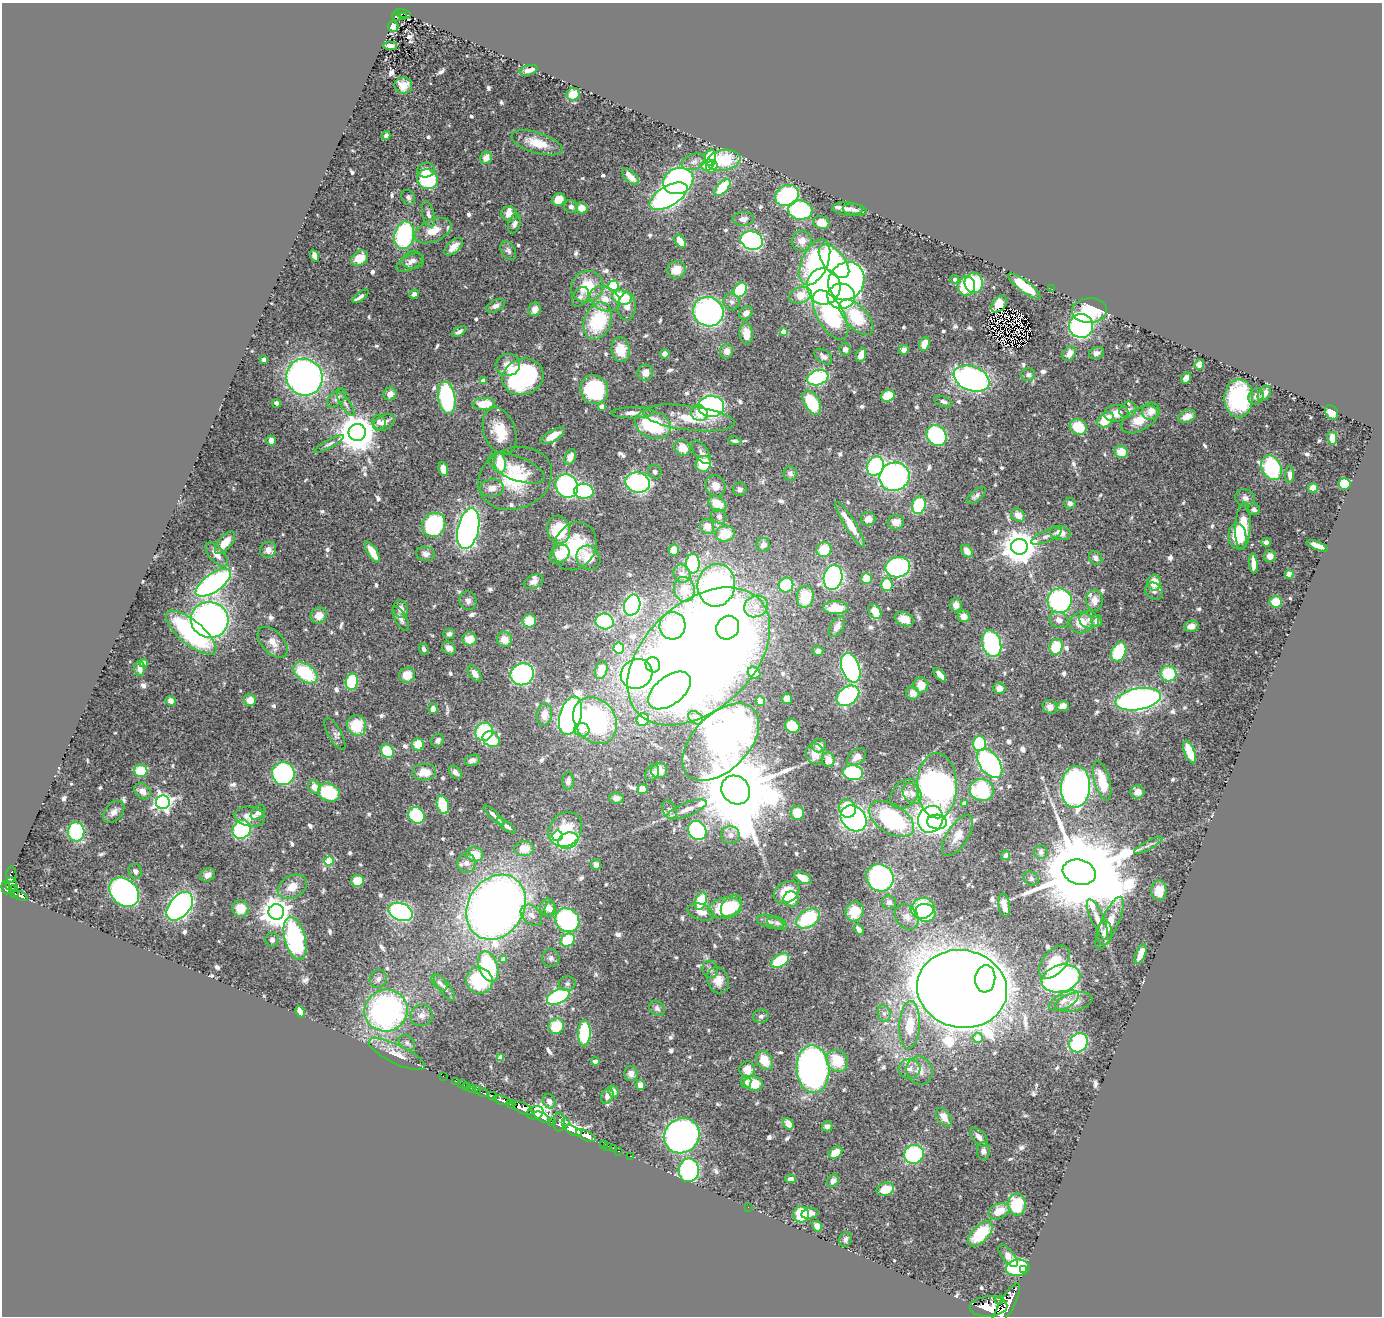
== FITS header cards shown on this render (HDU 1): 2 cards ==
NAXIS1  =                 1380
NAXIS2  =                 1314

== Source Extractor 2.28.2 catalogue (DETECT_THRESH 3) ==
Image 1380 x 1314 px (HDU 1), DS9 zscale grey, 1 PNG px = 1 image px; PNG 1384 x 1318 px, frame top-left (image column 1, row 1314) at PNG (2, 3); each listed source drawn as its Kron ellipse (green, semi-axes under 4 px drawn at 4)
Background 0.972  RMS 0.024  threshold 0.0706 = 3 sigma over >= 5 px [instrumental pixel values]
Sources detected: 718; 3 with non-positive FLUX_AUTO (blend fragments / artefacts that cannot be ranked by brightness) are neither listed nor drawn; of the other 715, the 500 brightest by FLUX_AUTO listed and drawn (215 fainter detections omitted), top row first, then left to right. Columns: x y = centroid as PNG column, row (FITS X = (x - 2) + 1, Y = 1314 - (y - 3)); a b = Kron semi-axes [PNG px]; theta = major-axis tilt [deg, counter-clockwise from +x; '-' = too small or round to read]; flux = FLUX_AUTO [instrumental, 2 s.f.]
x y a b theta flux
403 14 8 3 -12 110
396 16 5 4 - 110
403 16 3 3 - 23
393 27 5 5 - 10
390 46 7 4 -4 8.4
529 70 9 5 15 11
403 85 9 8 - 14
573 94 6 6 - 27
386 136 4 3 - 5.6
537 143 26 10 -17 37
486 158 6 5 - 14
710 158 8 5 75 75
724 160 17 10 9 72
694 162 12 7 19 9
707 165 6 5 - 24
712 166 6 5 - 34
426 170 8 7 - 12
630 177 11 5 -45 13
427 179 10 9 - 110
678 181 15 12 24 400
723 187 10 5 48 72
787 195 12 10 27 160
668 196 21 10 30 470
408 197 8 6 -55 5.7
559 200 7 6 - 19
571 207 7 6 - 5.5
582 208 6 5 - 21
847 209 15 6 -4 7.7
800 210 12 9 -5 160
855 210 12 5 -9 7.3
428 214 13 6 -76 8
509 214 8 7 - 13
743 219 10 7 5 7.7
821 223 8 6 -16 24
514 224 10 6 70 6
433 231 19 11 23 28
404 235 14 10 79 190
752 240 11 9 -19 330
680 241 7 5 -53 19
802 241 10 10 - 16
454 247 11 6 42 14
508 251 10 6 -58 6
314 256 6 4 -70 8
360 258 9 7 40 26
413 260 11 8 7 7.9
834 261 20 10 -50 200
815 262 24 13 66 190
410 263 14 7 27 8.5
676 270 9 8 - 23
955 279 4 4 - 5.6
846 281 19 17 58 620
974 283 10 9 - 110
613 286 5 5 - 140
824 286 18 17 - 550
966 286 10 8 89 60
1024 286 19 5 -37 58
587 287 16 15 - 61
1052 289 2 2 - 15
740 290 8 6 53 100
414 294 5 4 - 7.1
800 295 11 8 21 34
361 296 9 4 37 6.4
841 296 14 12 -3 220
580 297 10 7 57 6.7
622 297 10 7 -16 67
605 299 16 11 -24 24
731 302 8 8 - 6.9
999 304 9 6 50 26
495 306 10 5 26 6.9
627 306 14 9 88 13
535 309 7 6 - 12
1090 310 17 12 3 93
708 312 15 14 - 430
746 313 7 5 40 10
830 315 27 13 -60 190
856 317 22 11 -47 78
598 321 19 13 69 100
1081 326 12 12 - 290
459 332 8 4 33 5.4
783 332 4 4 - 26
746 333 11 6 -84 20
924 344 7 5 72 21
845 349 6 5 - 6.9
621 350 12 9 -81 32
904 350 5 5 - 9.1
727 351 7 6 - 11
1069 353 8 6 55 12
1097 353 8 5 23 6.5
665 354 5 4 - 7.8
861 355 7 5 68 17
823 357 10 6 -38 7
264 359 4 4 - 12
1199 364 5 5 - 18
508 365 12 11 - 19
645 373 8 7 - 13
1028 375 7 6 - 5.6
304 377 18 18 - 710
523 377 21 18 21 250
818 378 11 7 17 160
1186 378 6 5 - 10
972 379 18 12 -21 470
483 380 4 4 - 12
594 390 15 13 -63 150
1264 393 8 5 54 12
390 394 7 6 - 11
888 396 7 5 20 36
1256 396 8 7 - 8
337 398 11 6 44 7.8
447 398 16 8 -81 160
1239 398 19 14 89 160
812 402 13 7 -59 75
943 402 10 5 -19 5.1
277 403 4 3 - 6.9
346 404 14 5 -58 6.9
484 404 11 6 6 33
711 406 13 10 1 300
601 407 4 4 - 10
1128 410 9 8 - 8.9
1151 411 9 8 - 16
1331 412 7 6 - 23
633 413 21 5 1 14
699 413 8 8 - 17
1116 413 12 8 8 21
1187 416 9 6 23 16
689 418 46 12 -7 62
1105 420 9 6 41 41
1139 420 20 11 29 30
379 422 7 6 - 6.1
384 422 12 7 28 11
653 424 18 13 -21 130
1078 427 9 7 -30 48
500 431 24 16 -70 46
357 432 8 8 - 4700
553 436 13 5 31 19
936 436 11 9 -51 210
1332 438 6 5 - 23
271 441 5 4 - 14
735 441 7 4 -8 5.4
329 444 17 4 28 4.9
683 448 9 7 -36 22
701 452 13 6 -56 7.9
1121 452 6 6 - 24
570 457 8 5 65 15
500 463 10 5 -85 54
703 464 8 7 - 55
875 466 10 8 62 210
516 468 30 12 -21 30
1271 468 13 10 -63 160
443 469 7 4 -74 13
655 472 7 6 - 5
790 474 7 6 - 6.8
1290 475 8 4 90 6.6
894 477 15 14 - 380
515 478 38 30 21 96
638 482 12 10 -16 300
1345 484 6 5 - 58
567 486 12 11 - 320
716 486 11 9 -67 19
492 488 12 8 4 13
1313 488 5 4 - 13
740 489 7 6 - 5.5
584 491 9 7 -4 150
976 496 11 5 38 6.1
1245 498 10 8 -22 8.6
1070 503 6 5 - 6.1
717 504 10 7 -37 32
919 505 9 6 73 110
1254 509 6 5 - 5.4
1018 515 7 6 - 14
719 516 8 6 -41 5.6
868 519 7 6 - 13
896 522 8 7 - 15
850 524 26 5 -58 33
434 525 12 11 - 180
707 526 7 7 - 15
1243 526 24 7 87 74
468 529 21 10 77 740
559 530 14 11 -76 70
1060 533 10 7 -12 15
725 534 9 8 - 39
1046 536 16 5 23 7.3
1237 536 13 9 -83 46
1266 542 5 4 - 5.4
225 543 14 6 51 23
763 545 7 6 - 8.3
575 546 25 20 63 99
1317 546 11 4 -23 14
1019 547 8 8 - 3600
268 550 8 7 - 9.7
674 550 6 5 - 13
824 550 7 7 - 42
967 551 7 5 -53 13
372 552 12 5 -58 21
425 554 9 7 -13 8
560 554 11 8 36 37
217 555 15 7 -48 14
1270 556 6 6 - 11
588 558 13 11 -48 42
1096 558 7 6 - 9.1
693 564 10 6 -87 120
1253 564 10 4 -85 14
898 567 12 10 12 230
682 574 9 8 - 8.1
1289 574 4 4 - 42
833 577 12 9 79 320
866 578 5 5 - 42
534 582 10 6 24 8.8
213 583 20 9 35 480
1154 583 8 7 - 28
716 585 21 18 78 500
786 585 7 7 - 81
887 585 6 5 - 58
684 589 12 10 -77 23
1154 591 9 8 - 6
805 597 11 8 80 49
1094 600 10 8 -88 14
468 601 9 8 - 7
1060 601 12 12 - 230
1276 602 6 5 - 30
632 605 10 8 72 310
956 605 6 6 - 11
756 606 12 10 28 19
836 608 13 6 -2 40
401 609 9 7 -75 10
875 611 8 6 -59 30
319 615 8 7 - 16
964 616 6 6 - 13
401 619 13 6 -61 7.1
904 619 10 7 -21 21
210 620 19 18 - 640
1059 620 10 7 -24 9.6
1089 620 10 8 -18 9.2
529 621 7 6 - 43
605 621 9 7 -19 170
1096 621 6 5 - 8.7
1081 623 11 10 - 28
672 626 14 13 - 120
1191 626 7 5 9 11
837 627 11 6 58 13
728 628 12 11 - 180
191 633 31 12 -40 180
449 634 6 5 - 5.8
469 639 7 6 - 24
504 639 8 7 - 19
273 642 18 11 -46 17
992 644 14 9 -73 180
1056 647 8 6 71 50
449 648 7 6 - 9.1
619 648 5 5 - 44
424 649 6 4 -65 5.2
818 651 5 5 - 5.3
1119 652 10 7 65 83
699 656 83 54 43 3100
144 663 4 4 - 13
653 665 8 7 - 68
851 668 15 9 -72 350
140 669 7 5 -88 9
601 670 9 6 73 23
305 673 13 8 -35 94
475 673 9 5 -54 11
754 673 7 5 -37 17
522 674 12 11 - 330
637 674 16 14 28 430
1168 674 8 8 - 75
407 675 8 7 - 26
940 675 8 4 -50 11
352 682 8 6 81 84
921 685 7 7 - 20
999 688 6 5 - 12
670 690 25 14 38 490
913 693 7 6 - 11
848 696 12 8 37 190
787 699 5 5 - 9.9
1138 699 23 10 10 600
250 700 6 6 - 17
171 701 5 4 - 11
760 701 5 4 - 4.9
1063 706 6 5 - 13
1050 707 7 7 - 8.3
433 709 5 5 - 7.9
544 715 11 8 83 18
571 716 20 11 76 660
696 718 8 6 -37 5
595 720 25 20 -54 250
643 720 6 6 - 46
357 725 10 9 - 59
792 726 7 6 - 53
582 730 8 7 - 15
484 732 9 8 - 130
335 734 18 6 -61 6.9
491 739 9 7 -35 69
438 740 7 6 - 6.1
721 742 47 28 45 620
979 744 7 6 - 100
418 745 6 6 - 32
819 745 7 7 - 12
387 751 7 6 - 68
1189 752 12 5 -68 36
815 754 10 8 -80 24
857 757 10 7 37 13
472 760 8 5 14 8.8
828 760 7 6 - 19
990 763 16 10 -53 310
141 771 6 6 - 50
659 771 8 7 - 20
424 772 12 8 3 24
455 772 8 5 -49 8.9
652 773 9 6 61 5
853 773 10 7 -8 120
283 774 11 11 - 230
568 781 8 6 86 7.5
1102 781 20 7 -74 42
937 786 32 20 -89 760
314 787 7 6 - 16
1076 787 21 14 86 600
643 789 5 5 - 20
736 790 15 13 -45 33000
982 790 12 11 - 120
143 791 9 7 -40 13
329 792 11 8 -19 79
1138 792 7 6 - 10
905 794 17 12 49 15
912 794 11 8 -55 12
616 798 7 5 -4 6.6
163 802 7 7 - 620
964 804 4 4 - 8.9
443 805 9 6 -73 62
687 809 21 6 21 16
848 809 9 8 - 49
669 810 10 6 -66 5.7
114 812 13 8 50 10
258 812 8 6 46 6.5
797 813 7 6 - 30
416 815 9 7 -46 94
494 815 13 3 -44 7
250 817 15 10 -10 19
854 818 14 11 -45 460
891 819 25 14 -32 200
931 819 14 12 56 430
937 822 10 7 -5 140
506 826 11 4 -37 6.8
242 829 10 8 51 170
565 830 18 15 50 49
697 830 10 8 -52 190
76 832 9 8 - 120
730 835 9 9 - 11
958 835 23 10 57 20
557 836 5 5 - 100
568 841 10 8 20 180
1148 845 16 3 29 5
524 849 9 7 0 27
1041 852 7 6 - 6.1
475 854 8 7 - 26
1006 855 5 4 - 5.4
329 861 4 4 - 65
466 863 9 9 - 8.3
596 865 5 5 - 8.1
135 871 8 6 -62 5.1
1079 872 17 12 -16 42000
11 875 8 5 87 120
207 875 8 6 33 11
803 878 9 5 -26 20
880 878 14 13 - 330
1031 878 8 7 - 5.1
357 881 6 6 - 31
11 884 7 5 -88 700
292 887 15 11 30 23
6 888 7 4 -85 720
15 889 3 3 - 35
1159 891 10 7 89 19
124 892 16 13 -44 480
787 892 14 10 33 31
14 894 3 3 - 170
20 896 7 3 -25 270
791 899 8 7 - 46
701 901 9 5 69 74
889 902 7 7 - 5.5
1004 905 11 5 -81 14
180 906 16 10 51 500
731 906 12 8 48 56
496 907 34 27 57 1400
547 907 9 7 89 11
240 908 8 8 - 24
725 908 17 10 11 79
923 908 12 10 21 130
550 909 7 5 84 7.6
855 911 10 9 - 29
276 912 8 8 - 2000
401 912 13 8 -22 270
701 912 14 8 -19 13
925 913 10 8 -14 88
531 915 12 8 -42 13
907 917 14 10 -54 12
808 918 13 8 33 96
1098 919 22 6 -66 14
567 920 12 11 - 240
770 922 13 6 -15 8.1
777 923 10 6 -21 5.9
1109 923 28 8 66 23
859 929 5 4 - 7.9
1104 933 12 7 85 8.5
295 938 22 10 -75 250
272 940 7 6 - 5
568 940 7 6 - 81
1141 954 10 4 67 18
551 958 9 8 - 6.1
504 959 4 4 - 17
780 960 10 6 31 69
1054 962 19 11 49 34
488 966 15 9 -72 140
710 969 8 7 - 5.3
1061 978 20 13 16 400
378 979 9 8 - 7.3
985 979 13 10 83 280
479 980 13 13 - 110
718 980 13 10 -70 20
439 982 9 6 -46 6.5
567 984 8 7 - 5
445 988 15 6 -53 8.5
962 989 45 39 -10 7000
558 997 12 7 24 240
1064 1001 16 7 27 14
1074 1002 19 9 14 18
657 1008 8 6 -45 5.2
386 1011 22 21 - 460
300 1012 6 4 -65 11
884 1013 8 6 -75 5.7
421 1015 11 10 - 12
761 1016 8 7 - 5.5
910 1025 24 10 87 45
556 1026 8 7 - 51
584 1033 13 6 88 120
978 1038 5 5 - 29
407 1043 9 6 -38 4.9
1079 1043 10 8 54 170
397 1054 31 9 -26 23
501 1057 4 4 - 23
764 1061 10 7 -59 34
837 1061 12 10 -48 50
595 1062 4 4 - 9.2
747 1069 8 7 - 24
813 1069 24 16 -85 680
910 1069 11 10 - 12
920 1070 14 13 - 20
631 1074 7 7 - 9.7
443 1076 2 2 - 8.5
455 1081 3 2 - 16
746 1082 6 5 - 7.3
754 1083 9 7 -12 43
463 1084 5 2 - 11
640 1085 5 4 - 13
467 1086 2 2 - 13
471 1088 3 2 - 17
476 1090 3 3 - 43
613 1091 6 5 - 9.3
483 1093 5 3 - 25
492 1096 5 3 - 330
607 1096 8 6 65 9
502 1100 9 4 -18 1800
549 1101 7 6 - 7.5
511 1104 5 3 - 600
522 1108 11 5 -28 3700
535 1113 8 6 18 1600
542 1117 9 3 -29 1100
944 1117 10 6 -54 17
552 1122 3 3 - 320
559 1122 9 6 89 370
565 1122 2 2 - 18
788 1124 6 4 -53 19
827 1126 5 5 - 7.4
574 1131 9 3 -23 6200
586 1136 10 5 -28 2500
682 1136 18 17 - 520
979 1137 11 6 -49 8.9
603 1144 2 2 - 18
607 1146 2 2 - 20
613 1148 2 2 - 18
618 1151 3 2 - 25
983 1151 9 6 90 7
835 1153 7 5 38 27
914 1154 10 9 - 150
630 1156 2 2 - 12
689 1170 12 10 88 140
791 1179 5 4 - 9.6
833 1181 7 5 53 7.5
885 1189 9 6 15 30
1017 1204 11 9 -89 73
748 1207 2 2 - 7.4
999 1211 11 7 26 25
810 1213 8 5 10 8.8
801 1214 8 8 - 68
817 1226 5 4 - 12
980 1234 15 8 45 59
845 1239 8 6 63 5.7
1008 1256 14 6 -51 11
1018 1268 12 8 6 190
1024 1269 3 2 - 37
999 1300 4 4 - 650
989 1306 19 10 3 7400
1006 1306 25 7 60 7400
At the frame edge (FLAGS 8, measured only in part): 1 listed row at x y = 1006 1306
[215 fainter detections neither listed nor drawn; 3 non-positive-flux detections neither listed nor drawn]